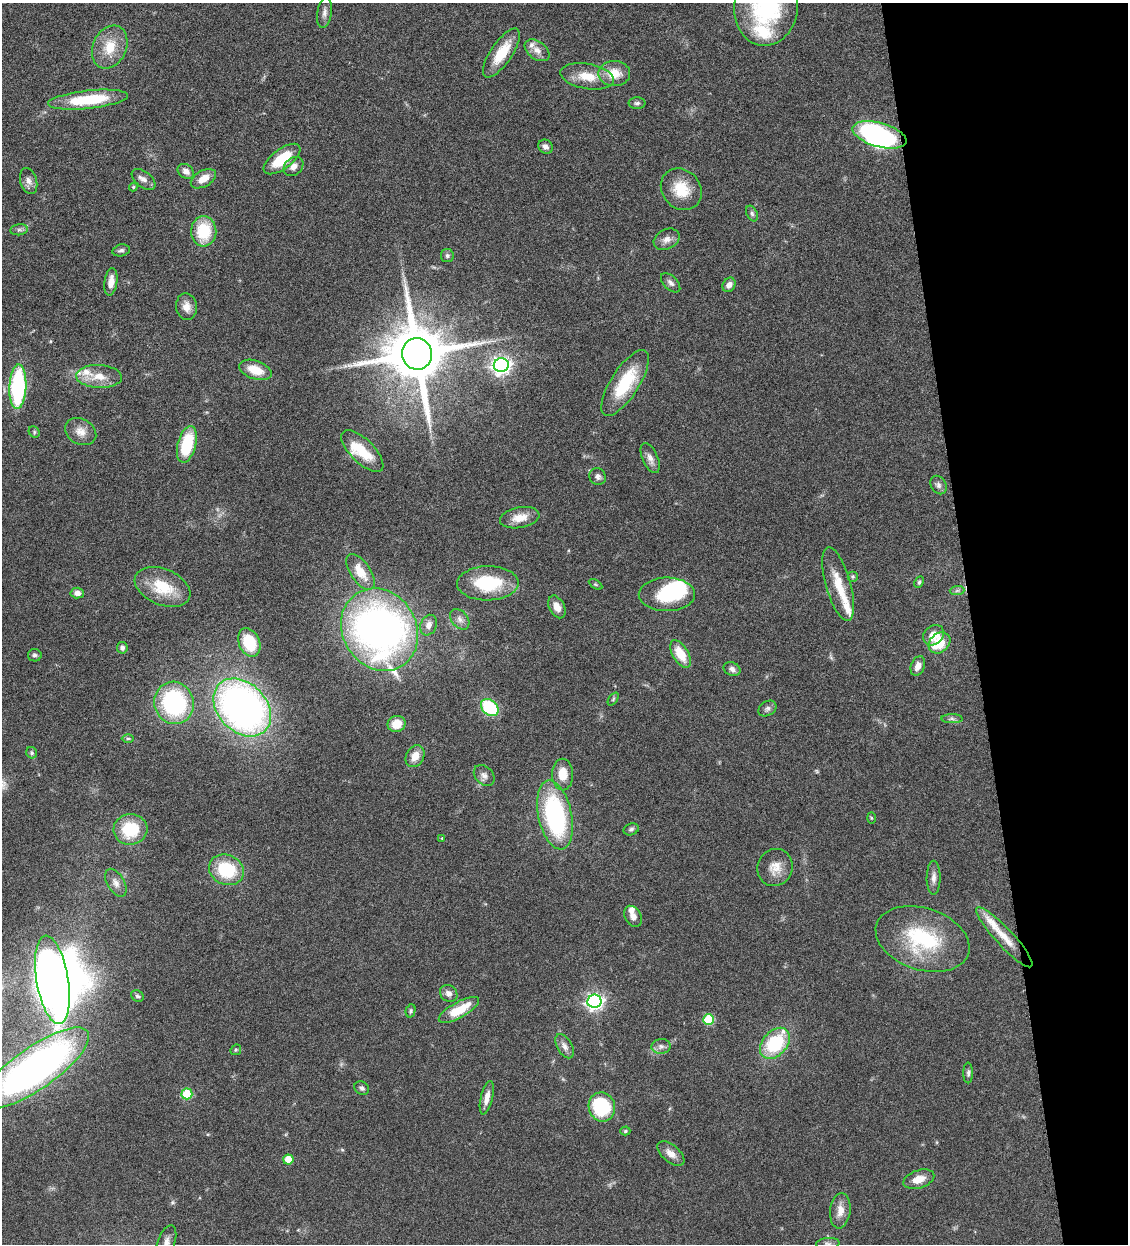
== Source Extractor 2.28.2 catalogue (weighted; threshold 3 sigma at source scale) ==
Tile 12 of 4 x 4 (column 4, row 3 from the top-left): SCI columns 3639-4764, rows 1245-2486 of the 4911 x 4972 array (HDU 1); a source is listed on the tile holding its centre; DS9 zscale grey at full resolution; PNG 1130 x 1246 px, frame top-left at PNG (2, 3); each listed source drawn as its Kron ellipse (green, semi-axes under 4 px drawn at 4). Shown black and unused: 14% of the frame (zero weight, under 4 of 8 exposures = <1% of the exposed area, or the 3 px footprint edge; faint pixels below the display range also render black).
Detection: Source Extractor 2.28.2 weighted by HDU 2 'WHT'; one run over the whole footprint, this tile lists its part. Background 0.0441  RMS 0.0037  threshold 0.0152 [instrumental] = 3 sigma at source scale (4.09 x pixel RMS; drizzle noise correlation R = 1.36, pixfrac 0.8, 0.05/0.05 arcsec/px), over >= 5 px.
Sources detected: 126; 1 too faint to see at this stretch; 5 inside a brighter object's white glare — neither listed nor drawn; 7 inside a brighter listed object's ellipse — not listed separately; the other 113 listed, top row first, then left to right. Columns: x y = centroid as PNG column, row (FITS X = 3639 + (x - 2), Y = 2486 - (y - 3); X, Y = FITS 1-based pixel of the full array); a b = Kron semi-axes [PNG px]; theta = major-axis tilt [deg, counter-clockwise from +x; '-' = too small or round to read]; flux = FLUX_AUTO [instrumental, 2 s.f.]
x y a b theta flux
766 6 39 32 82 40
324 13 15 7 81 1.8
110 47 22 16 65 8.4
537 50 14 9 -36 2.6
501 53 28 11 56 9.3
614 73 16 12 0 6.1
587 76 27 12 -10 7.4
88 100 40 9 6 19
637 103 8 6 1 0.84
879 135 28 12 -16 58
545 147 7 6 - 1.4
282 159 22 10 37 12
293 166 11 8 42 2.2
186 171 9 6 -36 2
143 179 14 8 -38 1.9
203 179 14 8 30 4
29 181 13 8 -74 2
133 187 4 4 - 0.4
681 189 22 19 -48 8.8
752 213 8 5 -64 0.79
19 230 8 5 7 0.9
204 231 15 12 87 13
667 239 13 10 27 2.3
121 250 9 6 12 0.9
447 256 6 6 - 0.85
111 282 14 6 82 3
671 283 12 6 -46 1.3
729 285 7 6 - 1.8
186 307 13 10 -82 3
417 354 16 15 - 2800
501 365 7 7 - 150
255 370 17 9 -19 6.4
99 377 23 11 -3 5.8
625 383 38 14 57 17
18 387 22 8 87 42
34 432 6 5 - 0.49
81 432 16 12 -28 3.4
187 444 19 9 75 16
362 451 27 12 -45 9.8
650 458 16 7 -66 2.2
598 477 9 8 - 1.2
938 485 10 7 -58 1.2
520 518 20 10 10 4.7
360 572 20 10 -56 6.7
853 576 5 5 - 0.57
919 582 6 4 63 0.61
488 583 31 17 1 19
595 584 7 4 -31 0.52
838 584 38 12 -74 8.2
163 587 29 18 -22 13
957 591 7 4 1 0.75
77 593 6 5 - 1.9
667 594 28 17 0 15
557 607 12 7 -63 2.8
460 619 11 8 -50 1.7
429 625 10 8 68 2.2
380 630 43 37 -58 180
934 635 11 9 40 4.8
249 642 15 10 -67 12
939 643 12 9 41 8.7
122 648 6 5 - 1
680 654 15 8 -60 7.6
35 655 7 6 - 0.82
918 666 10 6 70 2.6
732 669 9 6 -26 1.2
613 699 7 3 54 0.49
174 703 21 19 -74 47
242 707 33 24 -46 170
490 707 10 7 -42 25
767 708 10 7 32 1.2
952 719 10 4 0 0.84
397 724 9 8 - 5.5
128 738 6 4 1 0.5
32 753 6 5 - 0.73
415 756 11 9 62 4
563 774 16 10 -89 5.5
484 775 12 8 -46 1.7
555 815 35 16 -78 47
871 818 6 4 -88 0.32
130 829 17 15 6 15
631 829 8 6 20 0.85
442 838 3 3 - 0.29
775 867 19 17 64 4.9
226 870 18 15 -23 17
934 878 17 7 90 2
116 883 15 8 -59 2.3
633 916 11 8 -61 2.1
1004 937 40 9 -47 7.3
923 939 48 31 -18 29
52 980 44 16 -80 300
449 993 9 8 - 1.8
137 996 6 5 - 0.66
594 1001 7 6 - 120
459 1010 23 8 29 9.9
411 1011 7 5 75 0.57
709 1019 5 5 - 19
775 1043 18 12 48 22
565 1046 13 7 -60 1.8
661 1046 9 7 8 1.5
236 1050 6 5 - 0.46
35 1068 64 21 35 190
968 1073 10 5 90 0.83
362 1088 8 6 -31 0.93
187 1094 5 5 - 16
487 1098 17 6 77 2.9
602 1107 15 13 -71 23
625 1131 5 4 - 0.55
671 1154 16 8 -41 2.8
288 1159 5 5 - 7.1
919 1179 16 9 18 4
840 1211 18 10 83 3.6
166 1242 18 8 71 2.6
828 1244 12 5 4 1.2
Isophote crosses this tile's border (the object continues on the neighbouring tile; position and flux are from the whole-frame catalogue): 4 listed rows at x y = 766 6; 35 1068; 166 1242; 828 1244